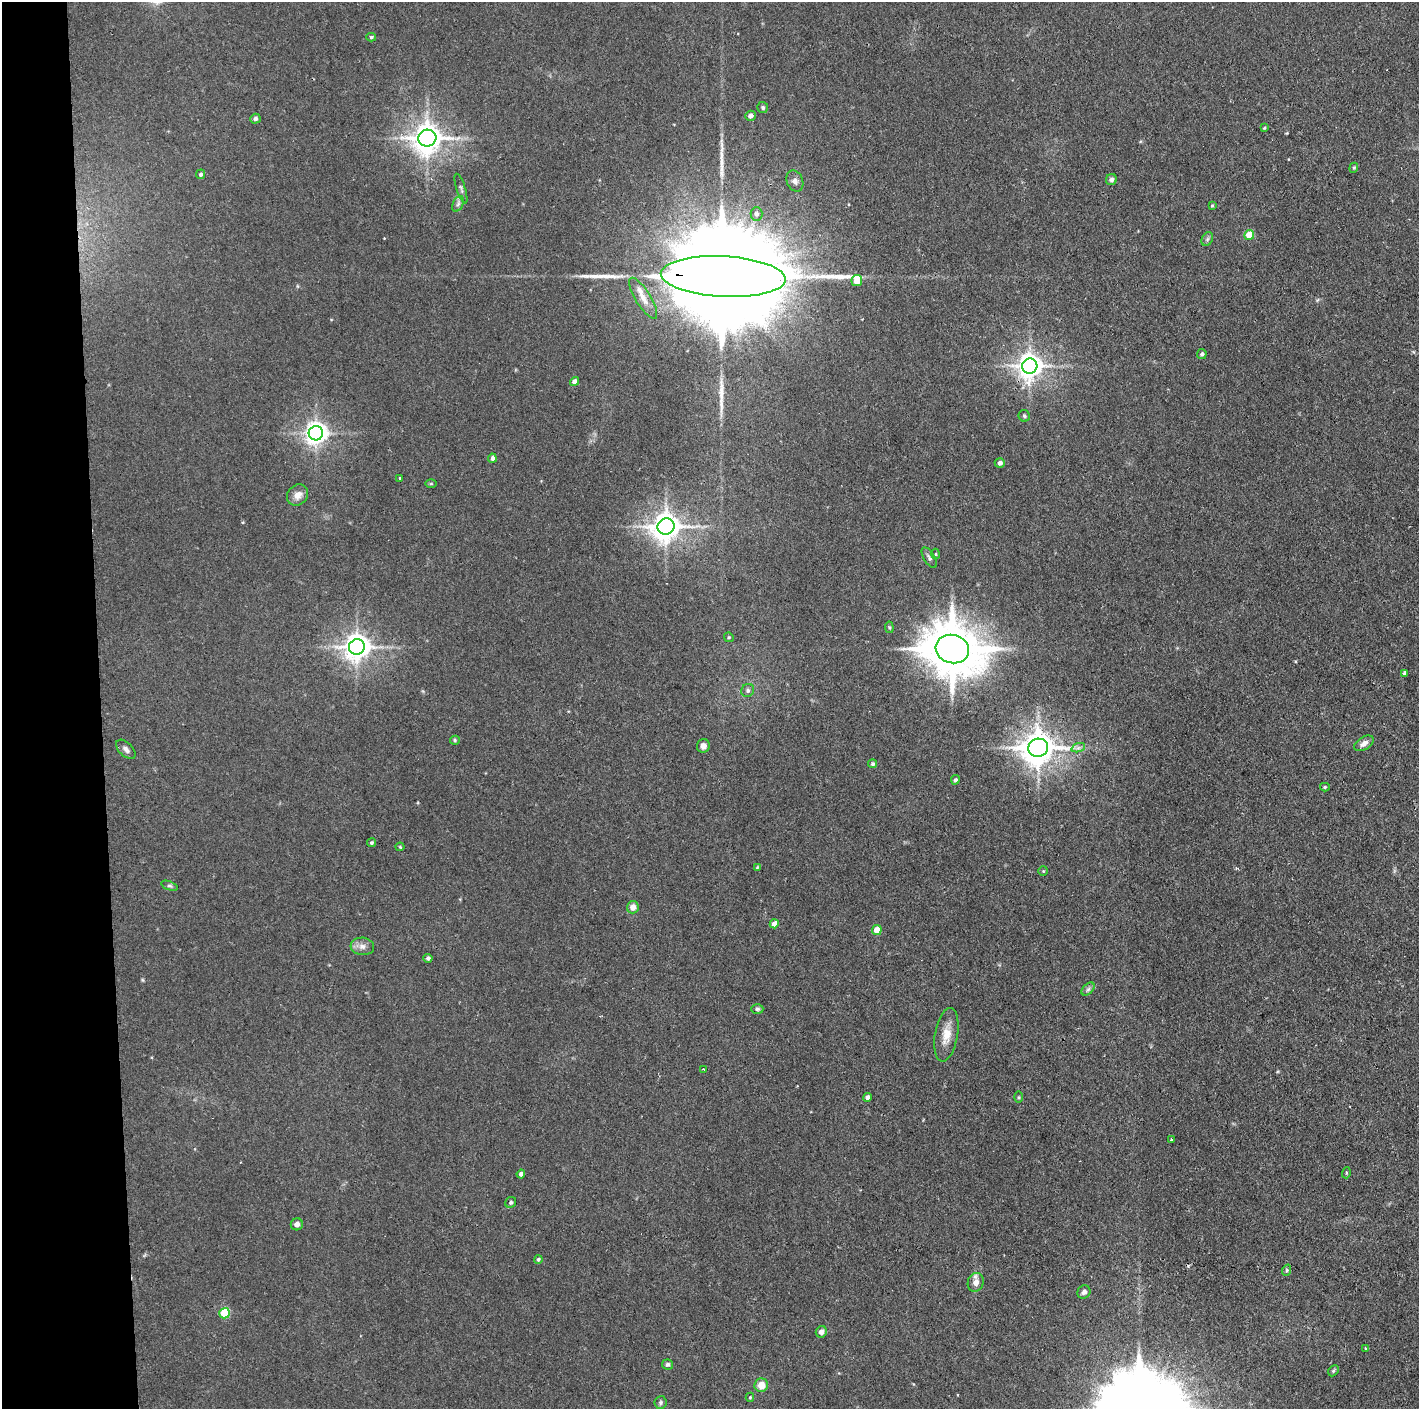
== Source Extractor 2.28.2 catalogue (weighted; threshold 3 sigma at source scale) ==
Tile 4 of 3 x 3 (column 1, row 2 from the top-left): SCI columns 1-1417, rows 1407-2813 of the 4250 x 4220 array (HDU 1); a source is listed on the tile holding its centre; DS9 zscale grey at full resolution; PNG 1421 x 1411 px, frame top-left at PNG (2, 2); each listed source drawn as its Kron ellipse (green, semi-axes under 4 px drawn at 4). Shown black and unused: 7% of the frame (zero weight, under 2 of 3 exposures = <1% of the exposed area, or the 3 px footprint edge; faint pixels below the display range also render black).
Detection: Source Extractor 2.28.2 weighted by HDU 2 'WHT'; one run over the whole footprint, this tile lists its part. Background 0.0464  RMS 0.0053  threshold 0.0237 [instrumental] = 3 sigma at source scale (4.5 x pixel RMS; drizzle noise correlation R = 1.50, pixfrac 1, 0.05/0.05 arcsec/px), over >= 5 px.
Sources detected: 86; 1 inside a brighter object's white glare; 1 cosmic-ray / hot-pixel residue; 4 long thin detections or spike segments (spike, bleed or trail) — neither listed nor drawn; the other 80 listed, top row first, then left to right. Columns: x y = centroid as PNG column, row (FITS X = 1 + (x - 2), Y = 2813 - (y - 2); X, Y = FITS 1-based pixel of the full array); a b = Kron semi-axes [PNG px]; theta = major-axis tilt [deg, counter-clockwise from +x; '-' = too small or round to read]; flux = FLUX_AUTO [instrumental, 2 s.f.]
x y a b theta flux
371 37 5 4 - 0.73
763 107 5 5 - 1
750 116 5 5 - 2.6
255 119 5 5 - 1.3
1264 128 4 3 - 0.46
427 138 9 8 - 770
1354 168 5 4 - 0.64
200 174 5 4 - 1.1
1111 180 5 5 - 1.6
795 181 11 8 -66 2.3
461 189 15 4 -72 1.4
458 204 8 5 65 1.5
1212 206 4 3 - 0.53
756 214 6 6 - 1.3
1249 235 5 5 - 12
1207 239 7 5 60 1.2
723 277 62 20 -3 33000
857 281 6 5 - 7.8
643 298 23 7 -58 5.8
1202 354 5 5 - 1.1
1030 366 8 7 - 530
575 382 5 4 - 2.9
1024 416 6 5 - 0.95
316 433 7 7 - 390
492 458 4 4 - 1.7
1000 463 5 5 - 1.6
400 478 3 3 - 1.4
431 484 5 3 - 0.53
298 495 11 9 45 4.1
666 527 8 8 - 710
936 554 5 3 - 0.51
929 558 11 5 -59 1.5
889 627 6 4 -82 0.68
729 637 5 4 - 0.7
357 647 8 7 - 590
952 649 17 14 -15 2900
1405 673 3 3 - 1.4
748 690 7 6 - 1.3
455 740 5 4 - 0.8
1364 743 11 6 32 2.7
703 746 7 6 - 2.7
1038 748 10 9 - 1000
1078 748 7 4 18 1.3
126 749 12 6 -45 2.2
873 764 4 4 - 0.92
955 780 5 4 - 0.95
1325 787 5 4 - 0.69
371 843 4 4 - 0.87
400 847 4 4 - 0.55
757 867 4 4 - 0.43
1043 871 5 5 - 0.56
169 886 9 4 -20 1
633 907 6 6 - 3.6
774 924 4 4 - 4.9
877 930 5 4 - 8.5
362 946 12 8 -6 3.1
428 958 4 4 - 1.3
1088 989 8 4 45 1.3
757 1009 6 5 - 1.1
946 1035 27 11 80 8.1
703 1069 3 2 - 0.41
867 1097 4 4 - 1.7
1019 1097 6 4 -90 0.69
1171 1139 3 2 - 0.61
1346 1173 5 3 - 0.5
521 1174 4 4 - 1.7
511 1202 6 5 - 1
297 1224 6 6 - 2
538 1259 4 4 - 0.92
1287 1270 6 3 72 0.69
976 1282 9 8 - 3.8
1084 1292 7 6 - 1.8
225 1313 5 5 - 26
821 1332 6 5 - 2.6
1366 1348 3 2 - 0.77
668 1364 5 5 - 1.1
1333 1371 6 4 46 0.77
761 1385 7 6 - 6.2
750 1397 5 4 - 0.59
660 1403 6 6 - 1.1
Overlapping masked pixels (flux is a lower limit): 2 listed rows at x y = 723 277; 1030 366